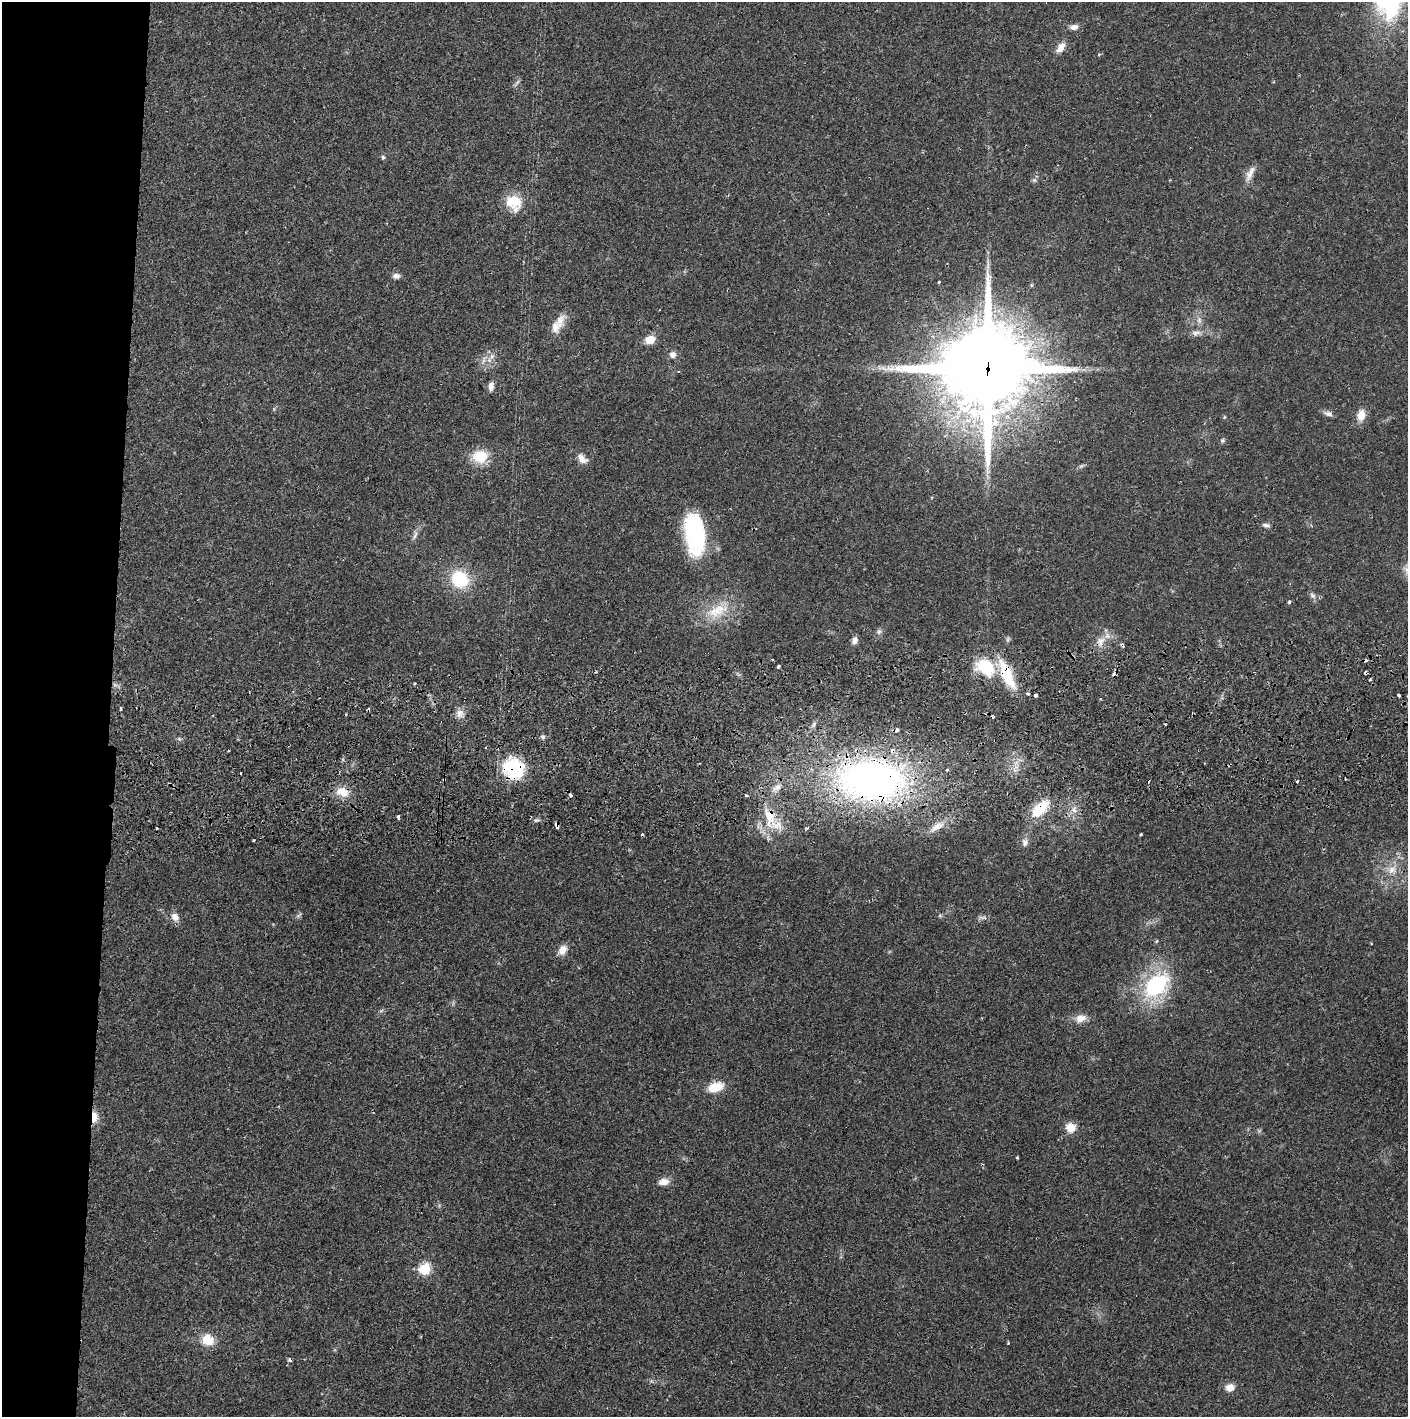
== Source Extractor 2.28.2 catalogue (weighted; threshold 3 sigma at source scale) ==
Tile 4 of 3 x 3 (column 1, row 2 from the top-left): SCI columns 5-1410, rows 1472-2886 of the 4228 x 4361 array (HDU 1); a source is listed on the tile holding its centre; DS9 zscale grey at full resolution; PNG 1410 x 1419 px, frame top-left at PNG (2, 2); no overlay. Shown black and unused: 8% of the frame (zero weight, under 2 of 3 exposures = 3% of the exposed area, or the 3 px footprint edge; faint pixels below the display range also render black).
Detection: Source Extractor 2.28.2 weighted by HDU 2 'WHT'; one run over the whole footprint, this tile lists its part. Background 0.0212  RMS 0.0035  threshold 0.0156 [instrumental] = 3 sigma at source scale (4.5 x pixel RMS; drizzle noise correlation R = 1.50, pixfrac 1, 0.05/0.05 arcsec/px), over >= 5 px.
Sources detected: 103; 1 too faint to see at this stretch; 11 cosmic-ray / hot-pixel residue — not listed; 3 inside a brighter listed object's ellipse — not listed separately; the other 88 listed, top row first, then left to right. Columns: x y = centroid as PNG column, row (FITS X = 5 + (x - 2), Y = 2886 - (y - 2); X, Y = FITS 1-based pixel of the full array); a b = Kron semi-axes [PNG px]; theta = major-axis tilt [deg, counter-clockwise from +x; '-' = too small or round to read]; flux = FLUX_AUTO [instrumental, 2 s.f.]
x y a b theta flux
1074 27 11 7 6 1.7
1061 47 15 8 54 3
517 82 11 3 50 0.68
383 157 7 5 77 0.6
1249 175 17 9 68 2.8
1170 180 3 3 - 0.36
513 201 22 17 -15 8.1
988 266 14 4 85 1.5
396 276 9 7 -6 1.5
939 282 3 3 - 0.46
1031 285 5 4 - 0.44
560 320 21 15 60 3.9
1196 333 14 7 13 1.8
650 340 10 9 - 4.2
673 355 10 9 - 1.7
492 356 8 6 48 1.3
484 360 13 4 69 1.4
987 369 30 28 11 4500
491 386 12 7 83 1.7
1328 413 13 6 -15 1.4
1361 415 16 10 84 3.7
1224 417 5 4 - 0.36
1222 440 6 6 - 0.6
480 456 17 15 3 8.8
582 459 14 9 -44 2.7
1081 466 7 4 44 0.67
1266 525 11 6 -12 1
695 534 45 20 -83 36
415 535 17 5 68 1.6
460 579 18 16 -42 17
1313 595 9 7 -44 1.2
1289 602 4 3 - 0.79
717 611 36 17 22 11
879 632 8 6 88 0.95
854 640 8 6 70 1.7
1101 641 16 11 53 3.7
1122 645 6 4 -61 0.55
778 666 4 3 - 1.3
985 667 20 15 -32 15
1006 674 40 12 -66 14
414 683 3 2 - 0.47
115 685 7 4 -19 0.87
1028 694 5 4 - 0.58
1035 695 3 3 - 7.1
1399 695 3 3 - 1.1
120 709 3 3 - 3
459 713 12 8 78 2.2
897 730 4 3 - 2.1
1016 763 8 5 44 1.5
513 767 29 24 87 17
947 770 3 3 - 0.65
241 773 3 3 - 0.7
1345 779 3 2 - 0.33
444 780 3 3 - 0.61
872 780 61 37 -2 160
1297 781 3 3 - 1.3
777 787 13 7 29 2.4
343 792 18 12 -12 4.9
746 796 4 3 - 0.52
1039 809 28 13 39 11
1074 810 9 5 -71 1.4
398 817 5 3 - 0.95
769 817 33 15 -79 12
536 820 8 3 5 0.65
556 824 4 3 - 2.2
937 827 23 9 30 3.8
156 828 3 3 - 0.58
1141 834 3 3 - 0.34
254 840 2 2 - 0.36
1025 842 12 9 85 1.8
1392 870 13 11 39 3.7
298 915 9 4 35 0.63
940 916 6 4 -19 0.49
175 917 11 9 -55 2.5
1156 941 5 3 - 0.36
562 950 13 9 55 3
1156 985 26 17 44 35
1081 1018 14 10 21 3.4
715 1087 15 9 18 8
94 1117 13 7 88 3.8
1070 1128 11 11 - 3.9
1017 1158 3 3 - 0.83
663 1182 14 8 8 2.7
425 1269 7 6 - 19
208 1340 15 13 -32 6.4
1008 1343 3 3 - 0.44
289 1360 5 4 - 0.76
1230 1387 12 9 12 2.9
Overlapping masked pixels (flux is a lower limit): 14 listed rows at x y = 987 369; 1122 645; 985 667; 1006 674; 897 730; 513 767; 444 780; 872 780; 343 792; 1039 809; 769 817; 556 824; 937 827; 94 1117